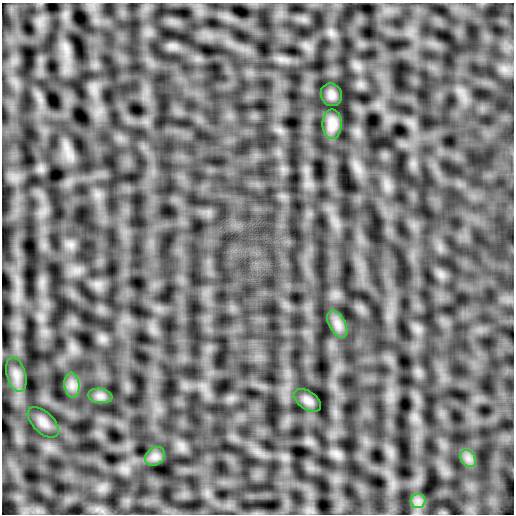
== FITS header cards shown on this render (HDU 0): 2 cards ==
NAXIS1  =                  512
NAXIS2  =                  512

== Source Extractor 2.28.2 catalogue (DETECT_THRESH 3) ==
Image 512 x 512 px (HDU 0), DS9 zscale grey, 1 PNG px = 1 image px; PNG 516 x 516 px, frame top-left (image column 1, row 512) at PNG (2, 3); each listed source drawn as its Kron ellipse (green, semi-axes under 4 px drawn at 4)
Background 3.66e-04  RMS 0.03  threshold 0.0896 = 3 sigma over >= 5 px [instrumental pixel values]
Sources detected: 11; all 11 listed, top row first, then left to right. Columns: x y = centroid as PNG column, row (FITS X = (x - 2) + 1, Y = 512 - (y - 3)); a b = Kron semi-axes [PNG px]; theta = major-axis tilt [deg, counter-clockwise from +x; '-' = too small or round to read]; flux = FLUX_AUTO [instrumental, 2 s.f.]
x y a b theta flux
331 95 11 10 - 9.5
332 124 15 9 89 20
337 324 15 8 -61 15
16 374 18 9 -74 18
72 385 12 7 -83 13
100 396 12 7 -7 10
308 400 15 9 -36 11
43 422 19 10 -45 16
155 456 11 8 38 10
468 458 9 7 -55 11
418 501 7 7 - 9.7